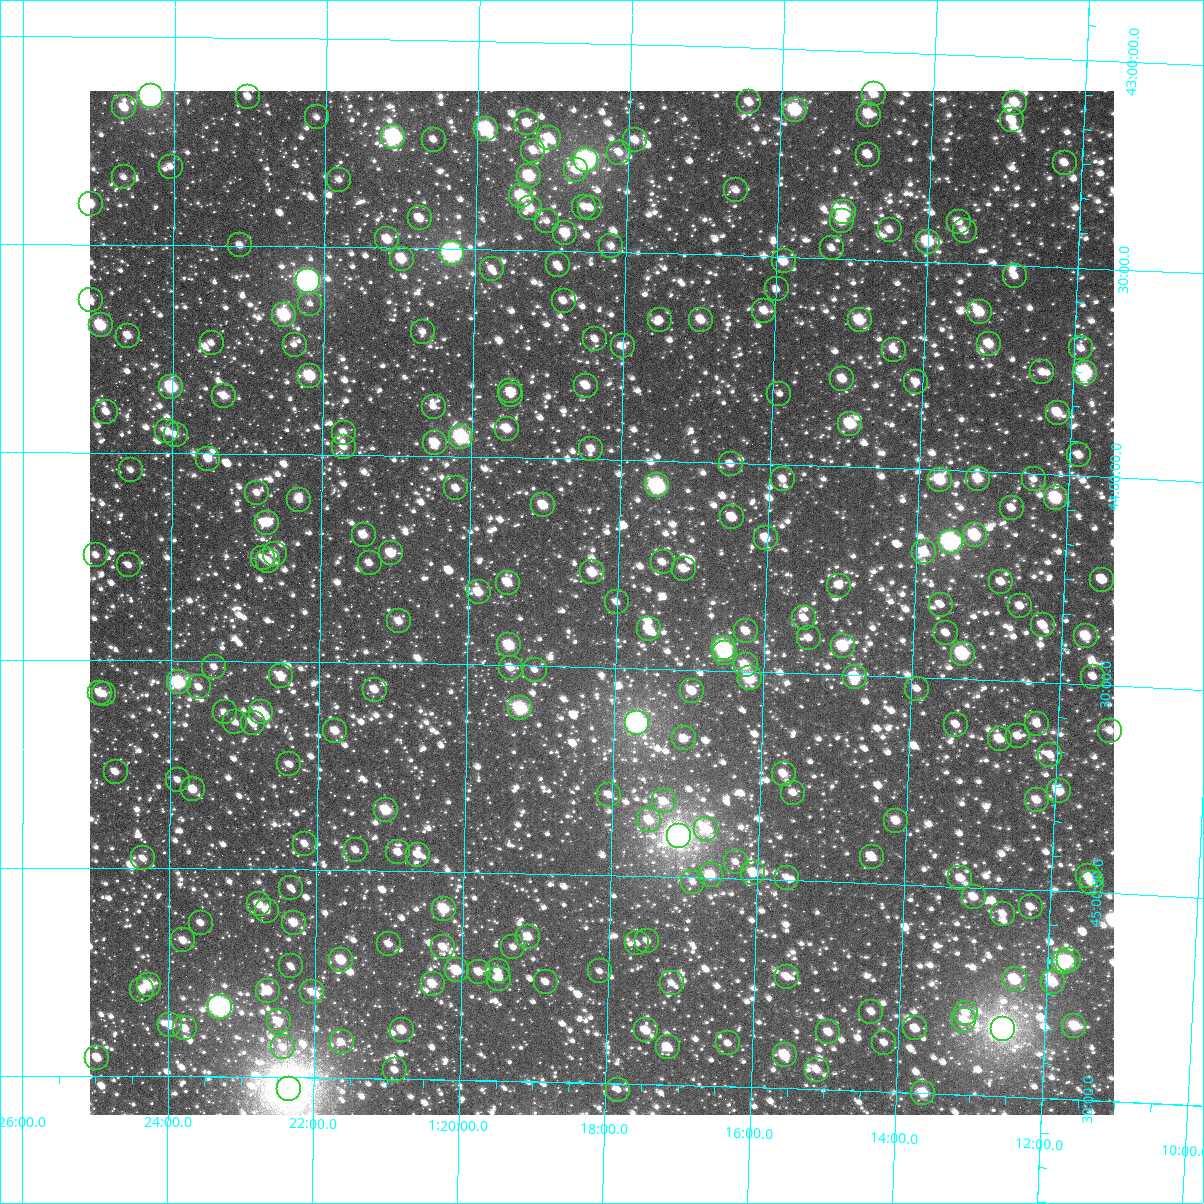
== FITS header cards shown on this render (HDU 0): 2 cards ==
NAXIS1  =                 1024
NAXIS2  =                 1024

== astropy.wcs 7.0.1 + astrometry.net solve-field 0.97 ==
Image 1024 x 1024 px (HDU 0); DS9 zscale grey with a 90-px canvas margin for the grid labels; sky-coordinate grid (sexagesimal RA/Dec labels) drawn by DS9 from the SOLVED WCS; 266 Tycho-2 reference stars matched to detected sources circled (green)
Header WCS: RA---TAN-SIP/DEC--TAN-SIP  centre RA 01:18:13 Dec +44:21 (19.55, +44.34 deg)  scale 8.66 arcsec/px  FOV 147.8' x 147.8'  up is +179 deg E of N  parity flipped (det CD > 0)
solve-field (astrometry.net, Tycho-2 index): VERIFIED the header's WCS against the Tycho-2 star catalogue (verified at 6 index scales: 14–266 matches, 0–1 conflicts across passes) and refined it, rather than solving blind
Solved WCS: RA---TAN-SIP/DEC--TAN-SIP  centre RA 01:18:13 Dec +44:21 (19.55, +44.34 deg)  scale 8.66 arcsec/px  FOV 147.9' x 147.9'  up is +179 deg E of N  parity flipped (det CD > 0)
The solver's refit moves the header's centre by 0.23 arcsec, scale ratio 1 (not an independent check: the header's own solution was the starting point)
Tycho-2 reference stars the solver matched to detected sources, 266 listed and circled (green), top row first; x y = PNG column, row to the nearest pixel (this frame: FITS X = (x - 90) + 1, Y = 1024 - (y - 91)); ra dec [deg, ICRS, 3 dp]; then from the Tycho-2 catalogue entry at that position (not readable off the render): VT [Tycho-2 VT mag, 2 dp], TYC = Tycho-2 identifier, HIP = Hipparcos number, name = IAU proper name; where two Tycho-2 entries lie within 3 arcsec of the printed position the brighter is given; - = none
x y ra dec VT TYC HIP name
874 94 18.694 +43.102 10.45 2808-232-1 - -
151 96 21.078 +43.142 6.68 2825-2536-1 6560 -
248 97 20.758 +43.141 11.17 2825-194-1 - -
749 102 19.105 +43.131 10.73 2812-2326-1 - -
1015 103 18.230 +43.110 10.16 2808-1907-1 - -
124 107 21.166 +43.169 10.92 2825-230-1 6586 -
795 110 18.953 +43.145 8.86 2812-1852-1 5902 -
869 115 18.708 +43.152 10.05 2812-1562-1 5834 -
317 117 20.530 +43.189 11.79 2825-265-1 - -
1012 120 18.238 +43.152 10.47 2812-1388-1 - -
527 123 19.836 +43.195 10.71 2812-1864-1 - -
486 129 19.971 +43.211 8.26 2812-1902-1 6230 -
393 137 20.276 +43.234 7.67 2825-149-1 6314 -
549 138 19.762 +43.229 10.20 2812-1942-1 - -
434 140 20.144 +43.239 11.40 2825-1748-1 - -
635 140 19.477 +43.230 10.97 2812-1790-1 - -
533 151 19.813 +43.261 11.18 2812-688-1 - -
619 153 19.530 +43.261 10.84 2812-1510-1 - -
868 155 18.708 +43.248 10.63 2812-948-1 - -
586 160 19.638 +43.281 7.32 2812-2078-1 6118 -
1065 163 18.058 +43.250 11.11 2812-1662-1 - -
171 167 21.010 +43.312 11.66 2825-42-1 - -
576 170 19.670 +43.306 10.83 2812-1890-1 - -
529 176 19.825 +43.322 9.12 2812-2236-1 - -
124 177 21.167 +43.338 11.75 2825-18-1 - -
339 180 20.454 +43.339 11.52 2825-19-1 - -
736 190 19.140 +43.344 11.30 2812-1030-1 - -
521 196 19.850 +43.370 9.28 2812-1718-1 - -
91 204 21.274 +43.402 10.81 2825-2032-1 - -
584 207 19.642 +43.393 11.94 2812-690-1 - -
530 208 19.820 +43.399 10.77 2812-1580-1 - -
590 208 19.621 +43.396 11.57 2812-2062-1 - -
844 212 18.780 +43.388 8.64 2812-908-1 - -
420 218 20.185 +43.429 10.42 2825-1832-1 - -
547 221 19.764 +43.429 11.82 2812-1334-1 - -
842 221 18.787 +43.410 9.82 2812-1668-1 - -
959 222 18.400 +43.401 11.10 2812-1566-1 - -
890 230 18.628 +43.427 11.33 2812-530-1 - -
965 231 18.380 +43.423 10.89 2812-1604-1 - -
565 233 19.702 +43.458 9.93 2812-844-1 - -
387 239 20.292 +43.481 10.14 2825-1784-1 - -
928 242 18.499 +43.452 9.23 2812-1490-1 - -
240 245 20.780 +43.499 11.39 2825-669-1 - -
611 246 19.549 +43.485 11.37 2812-744-1 - -
832 248 18.817 +43.476 11.64 2812-1170-1 - -
452 253 20.075 +43.510 7.18 2825-1628-1 6259 -
402 259 20.243 +43.527 9.64 2825-1902-1 - -
784 261 18.975 +43.511 10.19 2812-1042-1 - -
558 265 19.725 +43.535 11.45 2812-2238-1 - -
492 269 19.942 +43.548 11.15 2812-1244-1 - -
1015 276 18.208 +43.526 10.97 2812-2294-1 - -
308 281 20.552 +43.584 6.66 2825-2667-1 6401 -
777 289 18.996 +43.579 11.64 2812-2316-1 - -
91 300 21.272 +43.633 11.73 2825-323-1 - -
564 301 19.703 +43.620 11.39 2812-184-1 - -
310 304 20.545 +43.638 12.01 2825-527-1 - -
764 311 19.035 +43.632 10.71 2812-1174-1 - -
980 312 18.319 +43.616 9.89 2812-48-1 - -
284 315 20.631 +43.666 8.73 2825-610-1 - -
660 320 19.381 +43.661 11.41 2812-318-1 - -
701 320 19.244 +43.658 10.31 2812-738-1 - -
860 320 18.716 +43.647 9.64 2812-336-1 - -
101 325 21.241 +43.694 9.21 2825-640-1 - -
423 332 20.169 +43.701 11.19 2825-1678-1 - -
128 336 21.150 +43.718 10.61 2825-729-1 - -
595 339 19.595 +43.711 11.38 2812-622-1 - -
212 343 20.871 +43.735 11.52 2825-697-1 - -
989 344 18.283 +43.693 10.20 2812-200-1 - -
295 345 20.595 +43.737 11.78 2825-662-1 - -
623 346 19.503 +43.726 11.04 2812-474-1 - -
1081 348 17.976 +43.694 11.99 2812-396-1 - -
894 350 18.599 +43.715 11.25 2812-2056-1 - -
1042 372 18.103 +43.755 11.32 2812-1424-1 - -
1085 373 17.961 +43.752 8.23 2812-132-1 - -
310 376 20.542 +43.811 9.30 2825-367-1 - -
842 379 18.767 +43.789 10.56 2812-1280-1 - -
916 382 18.522 +43.791 11.41 2812-764-1 - -
586 386 19.622 +43.823 10.52 2812-60-1 - -
171 387 21.004 +43.841 8.85 2825-318-1 - -
510 391 19.874 +43.841 11.01 2812-1944-1 - -
779 394 18.976 +43.831 12.11 2812-1422-1 - -
511 395 19.871 +43.849 11.17 2812-1598-1 - -
224 396 20.828 +43.862 10.48 2825-422-1 - -
434 407 20.129 +43.882 11.65 2825-1818-1 - -
106 412 21.221 +43.902 10.92 2825-490-1 - -
1058 413 18.046 +43.851 10.30 2812-886-1 - -
850 424 18.736 +43.897 9.34 2812-144-1 - -
507 429 19.882 +43.931 10.23 2812-178-1 - -
167 431 21.017 +43.949 10.72 2825-298-1 - -
344 433 20.427 +43.947 10.96 2825-513-1 - -
176 435 20.990 +43.957 10.99 2825-377-1 - -
461 437 20.035 +43.952 8.51 2825-2028-1 6247 -
435 443 20.122 +43.969 10.06 2825-2169-1 - -
344 447 20.427 +43.981 10.86 2825-659-1 - -
591 449 19.600 +43.975 10.76 2812-1360-1 - -
1079 455 17.968 +43.951 11.09 2812-1368-1 - -
208 459 20.879 +44.013 10.37 2825-705-1 - -
731 464 19.131 +44.003 11.17 2812-976-1 - -
131 470 21.138 +44.042 11.62 2825-634-1 - -
783 479 18.955 +44.034 11.57 2812-820-1 - -
978 479 18.302 +44.017 10.15 2812-922-1 - -
1034 479 18.116 +44.013 11.44 2812-244-1 - -
940 480 18.428 +44.023 9.41 2812-148-1 - -
657 485 19.377 +44.059 8.44 2812-2439-1 - -
456 488 20.048 +44.077 10.98 2825-2132-1 - -
257 493 20.715 +44.095 11.24 2825-1205-1 - -
1056 498 18.041 +44.056 9.02 2812-2434-1 - -
299 500 20.574 +44.110 11.04 2825-1270-1 - -
543 505 19.755 +44.113 9.94 2812-2007-1 - -
1012 508 18.186 +44.085 11.32 2812-2377-1 - -
732 517 19.121 +44.131 10.79 2812-1891-1 - -
267 523 20.682 +44.166 10.29 2825-1439-1 - -
364 535 20.356 +44.193 10.48 2825-1453-1 - -
975 535 18.305 +44.153 9.25 2812-1875-1 - -
766 538 19.006 +44.178 10.33 2812-1645-1 - -
951 542 18.386 +44.172 7.58 2812-2093-1 5716 -
924 552 18.473 +44.199 10.26 2812-1749-1 - -
391 553 20.263 +44.236 10.09 2825-1313-1 - -
275 554 20.654 +44.241 11.07 2825-1339-1 - -
96 555 21.254 +44.247 11.28 2825-1671-1 - -
263 558 20.693 +44.250 11.20 2825-1316-1 - -
268 561 20.677 +44.259 10.84 2825-1299-1 - -
663 562 19.351 +44.244 11.24 2812-1143-1 - -
370 563 20.335 +44.260 10.97 2825-1267-1 - -
129 565 21.144 +44.271 11.42 2825-1302-1 - -
684 569 19.279 +44.258 10.81 2812-1127-1 - -
592 572 19.587 +44.271 10.09 2812-1385-1 6102 -
1102 580 17.873 +44.247 11.18 2812-2021-1 - -
1001 582 18.211 +44.263 11.10 2812-949-1 - -
508 583 19.868 +44.301 10.11 2812-1341-1 - -
839 586 18.755 +44.287 11.05 2812-963-1 - -
479 592 19.966 +44.326 10.32 2812-615-1 - -
617 602 19.501 +44.342 11.50 2812-2384-1 - -
941 605 18.412 +44.324 11.59 2812-629-1 - -
1020 606 18.144 +44.319 11.01 2812-1181-1 - -
804 618 18.869 +44.368 11.00 2812-1261-1 - -
399 621 20.233 +44.399 10.55 2825-1173-1 - -
1043 625 18.064 +44.363 10.81 2812-1687-1 - -
649 629 19.391 +44.405 10.31 2812-2365-1 - -
746 631 19.063 +44.404 10.73 2812-1791-1 - -
946 633 18.390 +44.392 11.61 2812-2083-1 - -
1086 636 17.919 +44.385 10.03 2812-1743-1 - -
809 638 18.851 +44.415 11.26 2812-945-1 - -
509 645 19.860 +44.452 9.38 2812-1225-1 - -
843 646 18.735 +44.432 9.32 2812-989-1 - -
724 648 19.137 +44.445 8.48 2812-571-1 - -
725 653 19.131 +44.457 9.52 2812-995-1 - -
963 654 18.331 +44.441 9.38 2812-2455-1 - -
746 665 19.062 +44.486 10.80 2812-1671-1 - -
214 667 20.853 +44.515 11.50 2825-1424-1 - -
511 668 19.854 +44.506 10.58 2812-1149-1 - -
535 670 19.773 +44.510 11.69 2812-517-1 - -
281 676 20.628 +44.535 10.40 2825-1503-1 - -
855 677 18.691 +44.506 9.69 2812-1737-1 - -
1093 677 17.888 +44.481 11.52 2812-1233-1 - -
750 678 19.046 +44.517 9.29 2812-153-1 - -
179 682 20.974 +44.553 8.47 2825-1475-1 - -
199 687 20.904 +44.564 11.19 2825-1433-1 - -
917 689 18.481 +44.528 11.54 2812-315-1 - -
375 690 20.311 +44.565 10.74 2825-1360-1 - -
692 691 19.240 +44.551 10.60 2812-809-1 - -
100 693 21.239 +44.579 10.66 2825-1412-1 - -
104 694 21.225 +44.581 11.30 2825-1406-1 - -
520 708 19.818 +44.603 8.64 2812-413-1 - -
225 712 20.818 +44.623 11.91 2825-1193-1 - -
261 712 20.693 +44.622 9.55 2825-1167-1 - -
235 722 20.781 +44.647 11.49 2825-1069-1 - -
253 723 20.723 +44.648 11.43 2825-1046-1 - -
637 723 19.424 +44.632 6.96 2812-2453-1 6047 -
1037 724 18.071 +44.602 11.59 2812-1135-1 - -
956 725 18.344 +44.611 11.44 2812-855-1 - -
335 731 20.442 +44.665 10.47 2825-780-1 - -
1110 731 17.824 +44.610 11.53 2812-699-1 - -
1018 736 18.134 +44.633 11.53 2812-1001-1 - -
684 738 19.261 +44.666 11.24 2812-1043-1 - -
1000 739 18.195 +44.641 10.35 2812-523-1 - -
1050 755 18.021 +44.675 11.11 2812-683-1 - -
289 764 20.599 +44.747 11.73 2825-891-1 - -
116 772 21.185 +44.768 11.04 2825-899-1 - -
784 774 18.921 +44.744 10.88 2812-509-1 - -
178 780 20.974 +44.787 11.48 2825-932-1 - -
193 789 20.922 +44.809 10.48 2825-977-1 - -
1059 791 17.986 +44.760 9.99 2812-5-1 - -
793 793 18.887 +44.789 11.49 2812-225-1 - -
609 795 19.511 +44.806 11.32 2812-11-1 - -
1037 800 18.061 +44.784 10.71 2812-45-1 - -
664 801 19.325 +44.819 10.67 2812-1217-1 - -
386 810 20.267 +44.854 9.55 2825-939-1 - -
649 820 19.372 +44.865 10.44 2812-1359-1 - -
896 821 18.535 +44.847 10.39 2812-1285-1 - -
706 829 19.180 +44.883 10.37 2812-671-1 - -
679 836 19.271 +44.902 6.30 2812-2452-1 5993 -
305 844 20.540 +44.938 11.33 2825-1547-1 - -
356 850 20.367 +44.951 11.28 2825-776-1 - -
398 852 20.222 +44.955 10.71 2825-744-1 - -
418 855 20.156 +44.960 10.87 2825-754-1 - -
872 857 18.613 +44.936 10.67 2812-285-1 - -
143 858 21.089 +44.977 10.88 2825-765-1 - -
736 862 19.074 +44.960 11.72 2812-623-1 - -
753 873 19.013 +44.984 10.19 2812-903-1 - -
711 875 19.158 +44.993 10.12 2812-353-1 - -
1088 876 17.876 +44.962 10.62 2812-81-1 - -
787 878 18.899 +44.993 11.67 2812-717-1 - -
960 878 18.309 +44.979 11.01 2812-279-1 - -
693 882 19.219 +45.010 11.60 3264-1141-1 - -
1092 883 17.862 +44.977 11.39 2812-393-1 - -
291 888 20.585 +45.044 11.62 3265-73-1 - -
974 897 18.262 +45.023 10.54 3264-1265-1 - -
259 904 20.695 +45.085 10.29 3265-121-1 - -
1031 907 18.063 +45.042 11.23 3264-1529-1 - -
444 909 20.064 +45.089 9.49 3265-1212-1 - -
267 911 20.668 +45.100 10.88 3265-140-1 - -
1003 914 18.159 +45.061 11.34 3264-1185-1 - -
201 923 20.892 +45.131 10.82 3265-159-1 - -
294 923 20.575 +45.128 10.27 3265-166-1 - -
528 937 19.775 +45.152 10.59 3265-992-1 - -
183 940 20.952 +45.173 10.57 3265-177-1 - -
647 941 19.368 +45.155 11.43 3264-1119-1 - -
637 943 19.404 +45.162 12.19 3264-1084-1 - -
389 944 20.250 +45.177 11.43 3265-98-1 - -
443 947 20.064 +45.181 11.08 3265-1190-1 - -
513 947 19.825 +45.178 11.47 3265-1155-1 - -
341 960 20.412 +45.216 9.56 3265-19-1 6357 -
1069 960 17.926 +45.165 11.56 3264-684-1 - -
1064 962 17.945 +45.172 8.65 3264-910-1 5599 -
291 966 20.583 +45.232 11.44 3265-1-1 - -
457 970 20.016 +45.237 10.13 3265-1085-1 - -
498 971 19.877 +45.238 11.54 3265-952-1 - -
600 971 19.529 +45.231 11.78 3264-1356-1 - -
479 972 19.941 +45.239 10.74 3265-802-1 - -
787 977 18.887 +45.232 10.95 3264-726-1 - -
499 979 19.873 +45.256 11.49 3265-856-1 - -
1015 979 18.110 +45.218 10.27 3264-220-1 - -
546 982 19.711 +45.260 11.29 3265-1107-1 - -
1053 982 17.980 +45.220 9.80 3264-1308-1 - -
672 983 19.281 +45.255 11.60 3264-1090-1 - -
433 984 20.098 +45.271 10.08 3265-535-1 - -
149 985 21.066 +45.280 9.50 3265-402-1 - -
142 990 21.092 +45.293 11.49 3265-1188-1 - -
268 991 20.661 +45.292 9.96 3265-546-1 - -
312 992 20.511 +45.294 10.77 3265-575-1 - -
220 1007 20.825 +45.333 7.26 3265-2225-1 6481 -
871 1012 18.595 +45.309 11.03 3264-576-1 - -
966 1013 18.272 +45.303 11.54 3264-250-1 - -
964 1020 18.278 +45.319 11.62 3264-1114-1 - -
279 1021 20.623 +45.366 10.56 3265-350-1 - -
170 1025 20.993 +45.377 10.06 3265-362-1 - -
1074 1026 17.899 +45.323 9.95 3264-358-1 - -
185 1028 20.943 +45.385 10.62 3265-293-1 - -
915 1028 18.443 +45.345 11.11 3264-387-1 - -
1003 1029 18.142 +45.338 6.32 3264-2265-1 5650 -
402 1030 20.200 +45.382 10.15 3265-240-1 - -
646 1030 19.365 +45.371 10.61 3264-1198-1 - -
828 1032 18.740 +45.361 10.60 3264-543-1 - -
342 1042 20.406 +45.413 11.32 3265-253-1 - -
728 1043 19.081 +45.396 11.53 3264-1543-1 - -
884 1043 18.548 +45.382 11.52 3264-1483-1 - -
283 1047 20.607 +45.428 11.66 3265-233-1 - -
668 1047 19.288 +45.409 10.59 3264-56-1 - -
785 1055 18.887 +45.420 9.56 3264-302-1 - -
97 1058 21.243 +45.456 10.20 3265-203-1 - -
395 1070 20.222 +45.479 11.49 3265-424-1 - -
817 1070 18.775 +45.453 10.99 3264-1047-1 - -
289 1089 20.585 +45.529 4.99 3265-2400-1 6411 Adhil
618 1090 19.455 +45.515 11.86 3264-822-1 - -
923 1093 18.406 +45.499 9.88 3264-928-1 - -